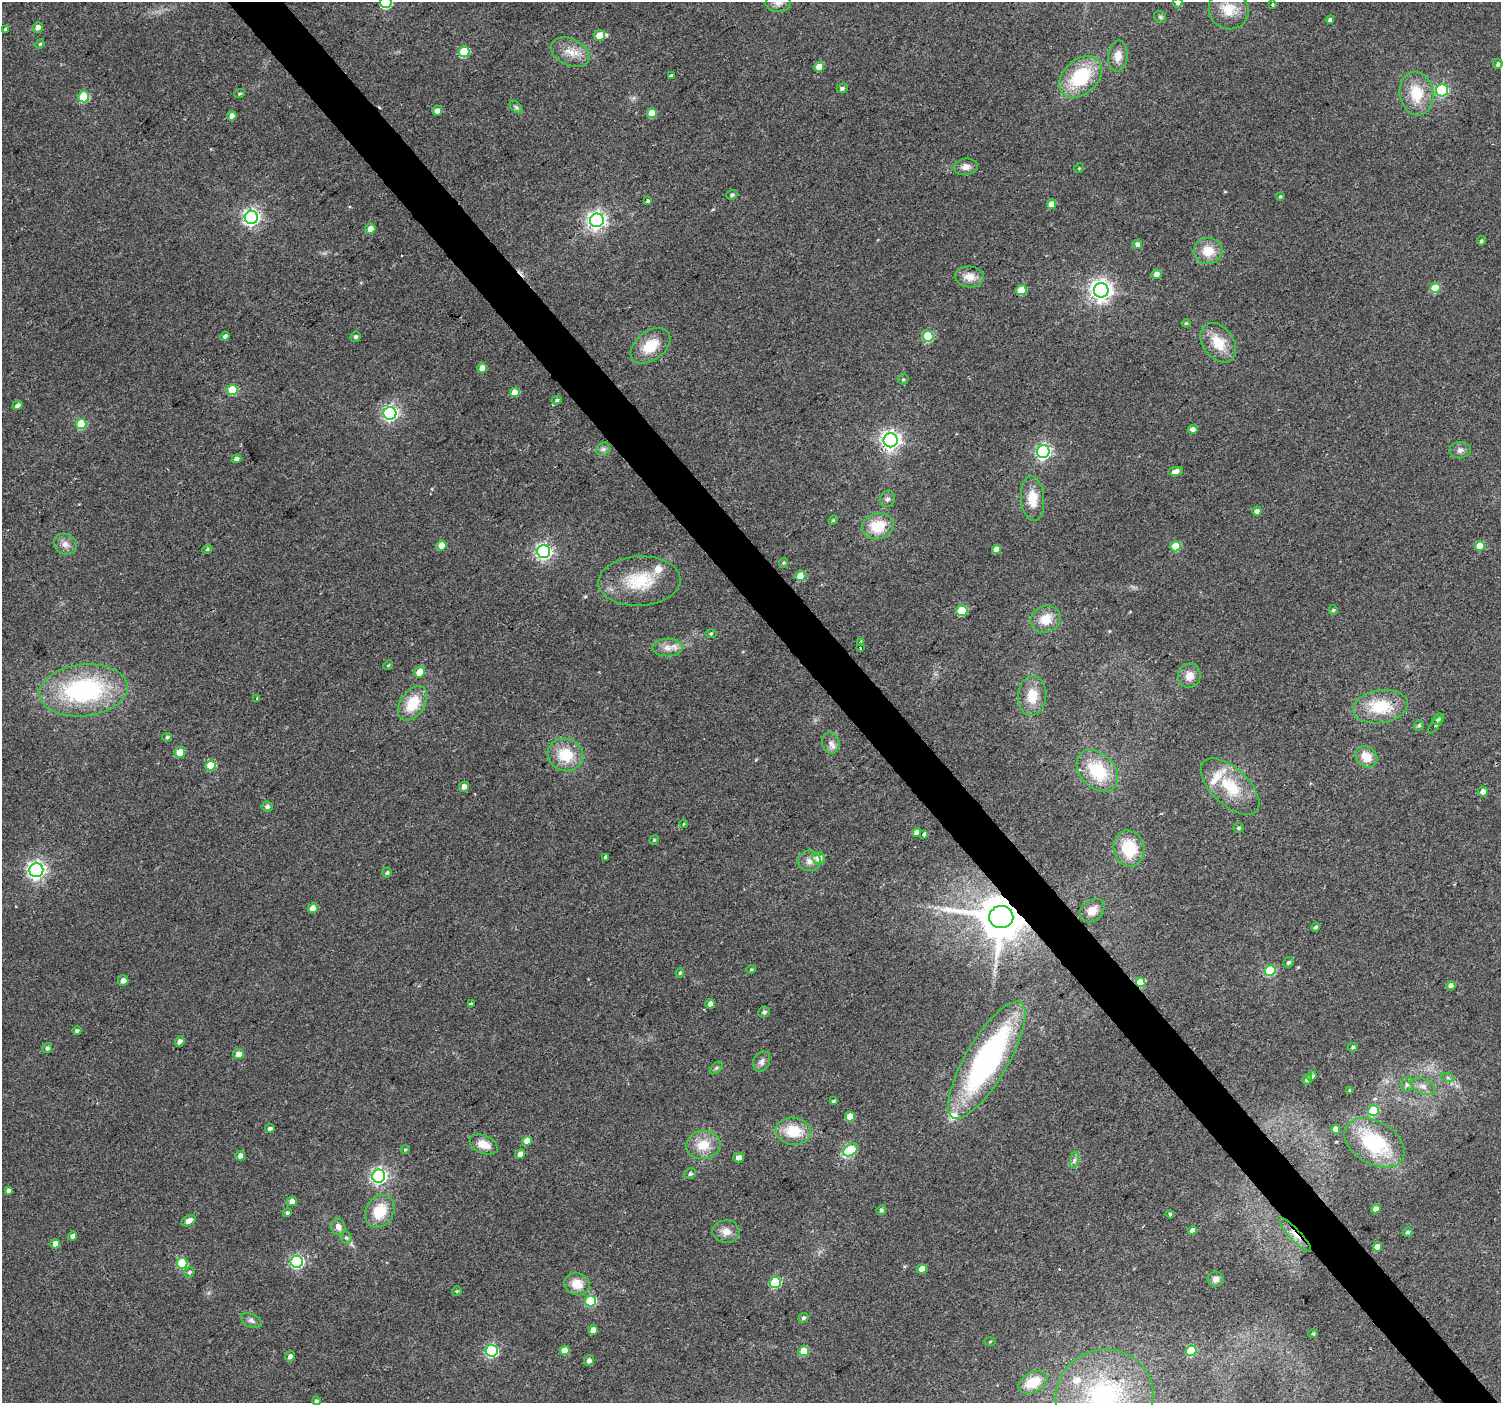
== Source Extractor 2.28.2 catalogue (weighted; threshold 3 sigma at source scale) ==
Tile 6 of 4 x 4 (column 2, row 2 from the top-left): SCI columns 1502-3000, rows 3007-4407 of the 5997 x 5948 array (HDU 1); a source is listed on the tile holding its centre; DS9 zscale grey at full resolution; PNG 1503 x 1405 px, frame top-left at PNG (2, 2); each listed source drawn as its Kron ellipse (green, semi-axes under 4 px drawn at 4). Shown black and unused: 4% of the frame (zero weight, under 2 of 3 exposures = <1% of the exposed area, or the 3 px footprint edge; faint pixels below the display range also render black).
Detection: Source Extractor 2.28.2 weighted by HDU 2 'WHT'; one run over the whole footprint, this tile lists its part. Background 0.0622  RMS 0.0073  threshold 0.0327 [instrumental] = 3 sigma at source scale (4.5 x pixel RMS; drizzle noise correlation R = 1.50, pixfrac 1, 0.0396/0.0396 arcsec/px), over >= 5 px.
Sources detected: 214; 4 cosmic-ray / hot-pixel residue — neither listed nor drawn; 4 inside a brighter listed object's ellipse — not listed separately; the other 206 listed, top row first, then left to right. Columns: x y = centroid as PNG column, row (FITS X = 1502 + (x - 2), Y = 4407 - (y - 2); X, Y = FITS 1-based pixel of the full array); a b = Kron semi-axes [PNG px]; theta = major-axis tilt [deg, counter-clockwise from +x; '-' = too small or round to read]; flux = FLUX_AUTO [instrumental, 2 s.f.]
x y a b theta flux
386 2 6 6 - 61
778 3 12 9 0 4.8
1178 3 4 4 - 2.6
1273 4 3 3 - 1.4
1229 10 20 19 - 17
1160 17 6 5 - 1.3
1330 20 4 4 - 2.2
38 27 5 5 - 3.4
5 29 4 3 - 2.6
599 35 5 5 - 11
40 44 5 4 - 0.9
464 52 5 5 - 36
570 52 20 13 -26 11
1118 56 15 10 83 7.6
1498 64 5 4 - 1.7
819 67 5 5 - 8.8
671 75 4 3 - 6.5
1081 77 24 17 43 44
842 88 5 4 - 1.7
1442 90 6 6 - 66
1416 93 22 17 -80 23
240 94 6 3 19 0.93
84 97 5 5 - 32
516 107 8 4 -45 1.6
437 111 5 5 - 4
652 113 5 5 - 14
232 116 5 4 - 4.7
966 167 12 8 7 4.3
1079 168 5 4 - 0.76
732 195 5 4 - 1.4
1280 196 4 3 - 0.92
647 201 3 3 - 10
1051 204 5 4 - 7
251 217 7 6 - 250
597 220 7 7 - 290
370 229 5 5 - 5.4
1481 241 4 4 - 1.4
1137 244 5 4 - 3.8
1208 251 14 13 - 14
1156 274 5 5 - 4.6
970 277 14 10 -6 7.7
1435 288 5 5 - 24
1021 290 5 5 - 25
1101 290 7 7 - 460
1186 323 4 4 - 0.76
225 336 4 4 - 1.9
928 336 5 5 - 44
356 337 5 5 - 1.7
1218 343 21 15 -55 18
650 346 22 14 37 18
482 368 5 4 - 7
903 379 5 5 - 1.1
232 390 5 5 - 28
515 392 5 4 - 10
557 400 5 4 - 1.2
17 405 5 4 - 2.6
390 413 6 6 - 180
81 424 5 5 - 30
1193 429 5 4 - 3.3
891 440 7 7 - 370
603 449 7 6 - 2
1460 450 11 8 8 3
1043 452 6 6 - 170
236 459 5 4 - 3.5
1176 471 7 4 10 3.9
887 499 8 7 - 2.4
1032 499 22 11 -86 15
1257 511 4 4 - 3.3
833 520 5 4 - 0.9
878 526 16 13 14 21
65 544 12 10 -30 5
442 545 5 5 - 12
1175 546 5 5 - 24
1480 546 5 5 - 16
207 549 5 4 - 1.1
996 549 4 4 - 6.6
544 552 6 6 - 210
783 563 5 4 - 0.91
800 576 5 5 - 17
639 581 41 25 3 36
1333 610 4 4 - 1
962 611 5 5 - 33
1045 619 15 13 22 13
711 633 5 3 - 0.83
860 643 3 3 - 1.3
667 648 15 8 0 6.3
860 648 3 3 - 2.7
388 665 5 4 - 0.77
419 672 5 5 - 10
1189 676 12 11 - 7.5
84 690 44 26 6 100
1032 696 20 14 85 15
257 698 3 2 - 0.89
413 703 19 12 56 21
1380 707 27 16 9 27
1438 719 6 4 38 1.7
1436 724 11 3 52 1.5
1419 725 5 4 - 1.3
167 737 5 4 - 1.2
831 743 11 8 -75 4
180 752 5 5 - 14
565 755 18 16 -22 23
1366 757 12 10 -41 11
211 765 5 5 - 21
1097 771 24 17 -46 35
464 787 5 5 - 4.5
1230 787 36 18 -43 31
1483 792 5 5 - 4.1
267 807 5 5 - 2.1
683 824 4 3 - 0.54
1238 828 5 5 - 1.2
917 833 4 4 - 5.1
924 834 4 3 - 4.1
654 840 5 4 - 0.69
1129 849 18 15 -77 29
605 857 3 3 - 12
819 858 6 6 - 8.1
809 861 11 10 - 5.2
36 870 7 7 - 280
387 873 5 4 - 1.3
313 908 5 4 - 9.4
1092 911 13 10 40 8.5
1001 917 12 11 - 3800
1315 927 4 4 - 1.6
1289 962 5 5 - 1.4
751 969 4 4 - 0.85
1270 971 5 5 - 45
680 973 5 4 - 1
123 981 5 5 - 3.7
1141 982 5 4 - 30
1451 986 4 4 - 4.7
472 1004 4 3 - 13
710 1004 5 4 - 4.3
764 1012 6 5 - 1.9
77 1031 4 4 - 1.5
180 1041 5 4 - 3.4
1353 1047 5 4 - 1.2
47 1048 5 5 - 2
238 1054 5 5 - 6.5
987 1060 67 21 59 180
762 1061 10 8 62 3.1
716 1068 7 4 45 1.4
1312 1076 5 4 - 2.6
1448 1078 7 4 -19 1.5
1307 1079 5 4 - 2.2
1407 1085 7 6 - 2
1423 1086 13 7 -23 4.5
1350 1090 4 3 - 1.4
833 1101 4 3 - 0.99
1373 1111 5 5 - 37
850 1117 5 5 - 12
270 1128 4 4 - 2.2
1336 1129 4 4 - 6.1
793 1131 18 13 -7 21
527 1141 5 4 - 8.3
1374 1143 32 21 -31 52
484 1144 14 9 -22 9.9
703 1145 17 14 8 14
405 1149 4 3 - 0.65
851 1150 8 5 37 33
520 1154 5 4 - 4.2
240 1156 5 4 - 4
739 1158 5 5 - 4.2
1074 1160 9 4 81 2
690 1174 6 5 - 1.5
379 1176 6 6 - 200
8 1190 4 4 - 2.4
292 1201 5 4 - 4.7
1376 1209 5 4 - 3.6
881 1210 5 4 - 1.6
380 1211 17 13 58 21
287 1213 4 4 - 1.6
1170 1214 4 4 - 1
189 1221 8 5 27 4.2
338 1227 8 7 - 4.5
1192 1230 5 4 - 3.9
726 1232 13 11 -1 6.4
1408 1232 5 4 - 1.5
1295 1235 22 5 -47 7.1
72 1236 5 4 - 2.9
346 1238 6 5 - 1.4
55 1244 5 4 - 7.2
1377 1247 4 4 - 6
297 1262 6 6 - 110
182 1263 5 5 - 34
922 1269 5 4 - 7.5
189 1272 5 5 - 1.3
1216 1279 8 7 - 3.2
775 1282 5 5 - 48
577 1284 13 11 -15 11
457 1291 5 5 - 0.94
591 1301 5 5 - 44
803 1318 5 4 - 1.4
251 1320 11 6 -26 2.6
593 1330 5 4 - 6
1313 1334 5 4 - 0.96
990 1341 5 3 - 0.65
565 1350 5 4 - 9.2
492 1351 6 6 - 91
804 1351 5 5 - 21
1191 1351 5 5 - 36
290 1356 5 4 - 3.1
589 1360 5 5 - 3
1033 1382 15 10 28 19
1104 1396 49 46 13 120
316 1401 4 3 - 1.5
Overlapping masked pixels (flux is a lower limit): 3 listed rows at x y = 1001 917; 1141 982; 1295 1235
Isophote crosses this tile's border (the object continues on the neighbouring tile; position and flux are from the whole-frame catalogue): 4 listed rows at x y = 386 2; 778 3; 1178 3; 1104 1396